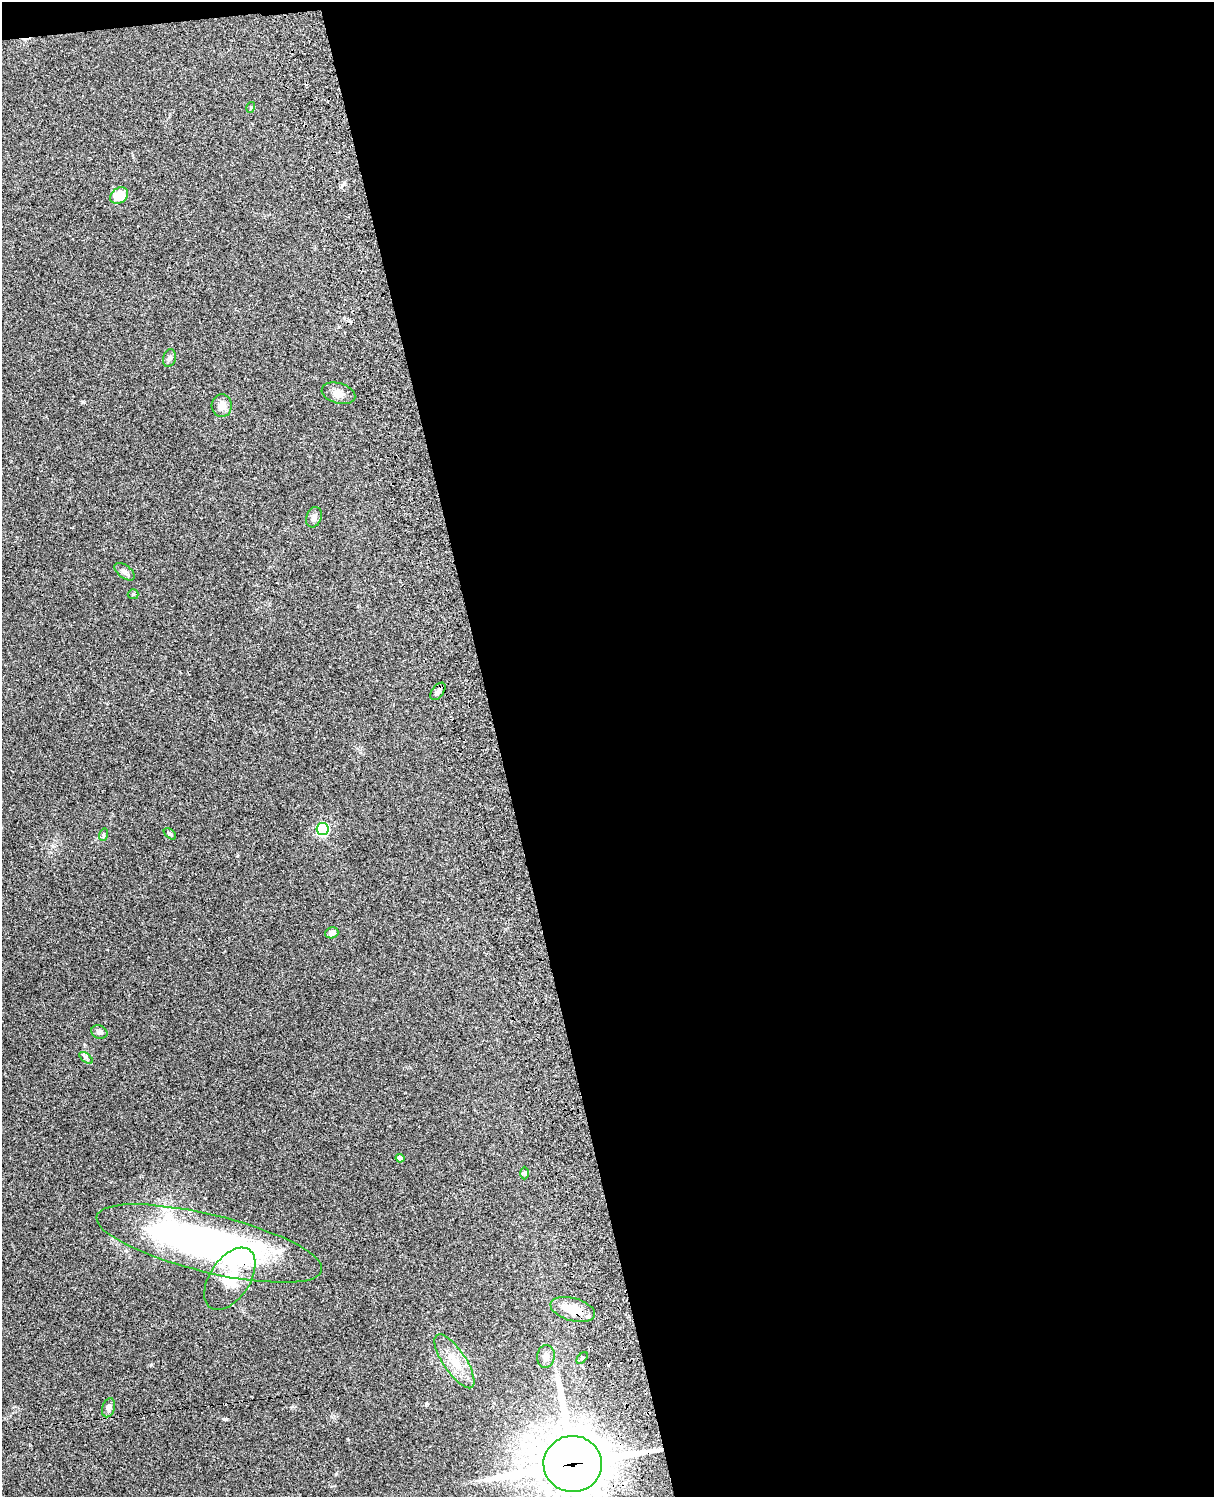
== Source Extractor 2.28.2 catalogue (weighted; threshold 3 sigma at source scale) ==
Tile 4 of 4 x 3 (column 4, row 1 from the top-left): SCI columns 3754-4965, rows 3155-4649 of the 5086 x 4927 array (HDU 1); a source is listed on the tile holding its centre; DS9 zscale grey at full resolution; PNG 1216 x 1499 px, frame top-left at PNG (2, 2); each listed source drawn as its Kron ellipse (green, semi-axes under 4 px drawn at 4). Shown black and unused: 59% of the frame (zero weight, under 3 of 4 exposures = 6% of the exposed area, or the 3 px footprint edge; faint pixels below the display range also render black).
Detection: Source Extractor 2.28.2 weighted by HDU 2 'WHT'; one run over the whole footprint, this tile lists its part. Background 0.203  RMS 0.0081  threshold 0.0365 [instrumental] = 3 sigma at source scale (4.5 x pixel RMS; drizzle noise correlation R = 1.50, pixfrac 1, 0.05/0.05 arcsec/px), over >= 5 px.
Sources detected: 27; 2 cosmic-ray / hot-pixel residue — neither listed nor drawn; the other 25 listed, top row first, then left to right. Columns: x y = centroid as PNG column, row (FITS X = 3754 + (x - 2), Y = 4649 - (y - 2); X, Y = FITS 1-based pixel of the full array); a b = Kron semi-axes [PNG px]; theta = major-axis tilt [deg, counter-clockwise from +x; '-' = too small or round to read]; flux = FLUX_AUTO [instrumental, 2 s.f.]
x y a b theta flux
251 107 5 3 - 0.76
119 196 10 7 37 16
169 358 9 6 74 2.3
338 393 17 10 -16 6.2
222 406 11 10 - 6.3
314 517 10 7 69 3
125 572 12 6 -37 3
133 594 5 5 - 0.99
438 691 10 6 54 2.8
322 829 6 6 - 95
170 834 7 4 -39 1.5
103 835 6 4 73 1.2
332 933 7 5 18 3.3
99 1032 8 6 -22 2.8
86 1058 8 4 -37 1.7
400 1158 4 4 - 4.7
525 1173 6 4 -89 1.2
209 1243 116 29 -14 350
230 1279 35 20 56 25
573 1309 23 11 -15 16
546 1356 11 9 82 4.1
582 1358 7 4 45 1.1
454 1361 31 11 -56 16
108 1408 10 6 74 2.6
573 1464 29 28 - 4500
Overlapping masked pixels (flux is a lower limit): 3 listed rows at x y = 209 1243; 573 1309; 573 1464
Isophote crosses this tile's border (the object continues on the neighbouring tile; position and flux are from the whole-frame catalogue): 1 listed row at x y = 573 1464
Unlisted compact peaks at least as high as the median listed source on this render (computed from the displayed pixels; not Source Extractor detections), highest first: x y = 224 1419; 151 1365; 83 402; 426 1403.